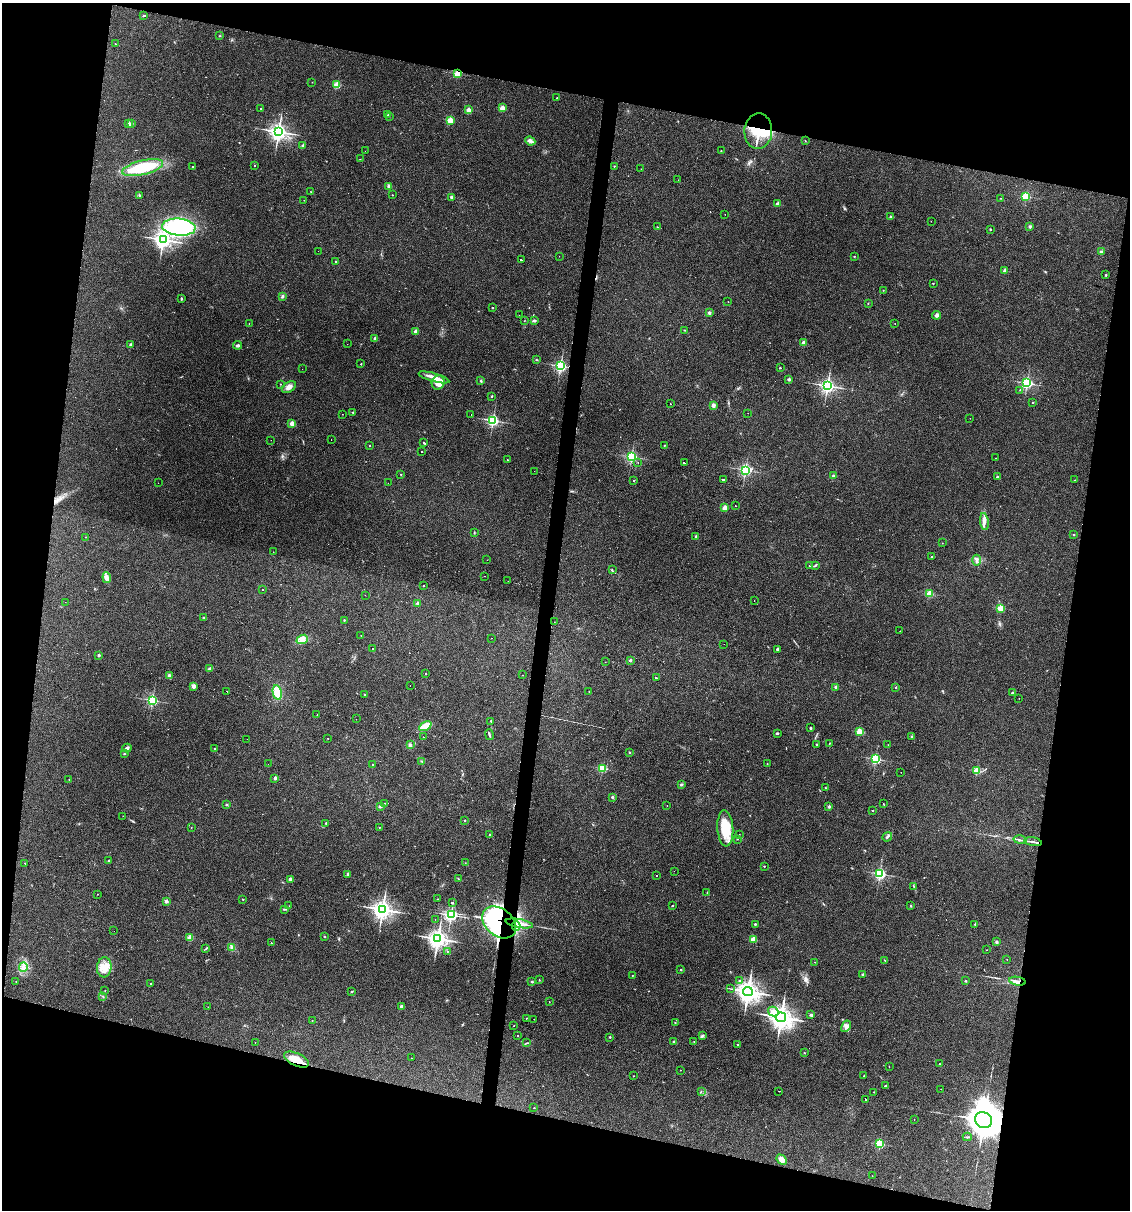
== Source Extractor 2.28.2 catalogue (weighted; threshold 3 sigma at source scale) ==
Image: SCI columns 231-4741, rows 1-4831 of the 4853 x 4831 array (HDU 1 of 3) = the unmasked area's bounding box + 8 px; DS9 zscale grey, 4 x 4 block average (1 PNG px = mean of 4 x 4 image px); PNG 1132 x 1212 px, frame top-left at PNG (2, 3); each listed source drawn as its Kron ellipse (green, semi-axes under 4 px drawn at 4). Shown black and unused: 26% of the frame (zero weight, under 3 of 4 exposures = <1% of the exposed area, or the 3 px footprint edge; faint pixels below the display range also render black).
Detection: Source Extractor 2.28.2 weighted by HDU 2 'WHT'. Background 0.149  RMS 0.0066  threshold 0.0296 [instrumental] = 3 sigma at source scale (4.5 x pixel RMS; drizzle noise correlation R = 1.50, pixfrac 1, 0.05/0.05 arcsec/px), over >= 5 px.
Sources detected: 371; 3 too faint to see at this stretch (4 x 4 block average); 6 inside a brighter object's white glare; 25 cosmic-ray / hot-pixel residue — neither listed nor drawn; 3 coinciding with a brighter row at this scale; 5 inside a brighter listed object's ellipse — not listed separately; the other 329 listed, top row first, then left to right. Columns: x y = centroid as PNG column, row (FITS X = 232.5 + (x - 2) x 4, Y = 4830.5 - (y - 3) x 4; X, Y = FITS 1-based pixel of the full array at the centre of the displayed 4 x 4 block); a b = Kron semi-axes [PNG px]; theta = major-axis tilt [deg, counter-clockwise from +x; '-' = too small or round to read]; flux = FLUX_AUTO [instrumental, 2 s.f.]
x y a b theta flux
144 15 2 2 - 5
219 36 2 2 - 2.2
115 44 2 2 - 1.6
457 74 2 2 - 200
312 82 2 2 - 1.7
337 85 2 2 - 210
557 98 2 2 - 2.3
261 108 2 2 - 5.2
502 108 2 2 - 100
468 110 2 2 - 71
388 115 2 2 - 6.5
390 116 2 2 - 0.72
450 120 2 2 - 180
128 124 2 2 - 46
131 124 2 2 - 30
758 131 18 14 88 140
278 132 3 3 - 1500
530 141 5 3 - 8.9
805 141 2 2 - 1.6
303 145 3 2 - 4.9
365 151 2 2 - 0.48
721 151 2 2 - 3.5
360 159 2 2 - 2.2
254 165 2 2 - 3.1
614 166 2 2 - 4.8
192 167 2 2 - 4.7
143 168 21 7 13 210
641 169 2 2 - 0.85
678 180 2 2 - 2.4
389 186 2 2 - 41
311 192 2 2 - 1.1
139 195 3 2 - 2.6
392 195 2 2 - 3.6
1026 196 2 2 - 300
452 197 2 2 - 35
1000 198 2 2 - 1.6
304 200 2 2 - 0.82
777 204 2 2 - 53
725 214 2 2 - 1.5
891 217 2 2 - 20
931 221 2 2 - 0.99
1030 226 2 2 - 2.1
179 227 17 8 -5 370
657 227 2 2 - 2.4
990 229 2 2 - 10
163 240 3 3 - 1300
318 251 2 2 - 0.74
1101 251 2 2 - 2.6
559 256 2 2 - 0.51
854 256 2 2 - 4.5
522 260 3 2 - 83
336 261 2 2 - 5.9
1005 271 2 2 - 73
1106 275 3 2 - 3
933 283 2 2 - 6
883 290 2 2 - 1.7
282 296 4 2 - 4.7
181 298 2 2 - 12
728 302 2 2 - 0.71
868 304 2 2 - 1.9
492 308 2 2 - 8.3
709 313 3 3 - 5.2
519 315 2 2 - 0.53
937 315 4 4 - 8.1
524 321 2 2 - 1.3
534 321 3 2 - 6.7
249 323 2 2 - 1.4
895 324 2 2 - 0.8
684 330 3 2 - 2
416 332 2 2 - 90
375 338 2 2 - 46
803 343 2 2 - 82
347 344 2 2 - 2.3
130 345 2 2 - 35
238 345 4 3 - 7
536 360 2 2 - 2.4
361 364 2 2 - 6.1
560 366 2 2 - 730
780 368 2 2 - 6.8
302 369 2 2 - 0.57
434 377 16 3 -15 30
789 379 2 2 - 28
481 381 3 2 - 3.2
438 383 7 6 - 58
1027 383 2 2 - 660
280 384 2 2 - 2.6
827 386 3 3 - 930
289 387 8 5 35 21
1020 390 2 2 - 1.1
492 396 2 2 - 2.4
1033 402 2 2 - 7.9
670 404 2 2 - 27
713 405 2 2 - 64
353 412 2 2 - 8.6
748 413 2 2 - 0.8
342 414 2 2 - 0.85
471 414 2 2 - 22
970 418 2 2 - 1
493 420 2 2 - 700
292 424 2 2 - 98
271 440 2 2 - 1.7
331 440 2 2 - 0.66
424 443 3 2 - 3.8
664 445 2 2 - 5.5
370 446 2 2 - 2.8
422 452 2 2 - 41
631 457 2 2 - 560
996 458 2 2 - 0.88
507 460 2 2 - 4.9
638 463 2 2 - 0.88
684 463 3 2 - 130
745 470 2 2 - 560
534 471 2 2 - 1.7
401 474 2 2 - 3.1
833 476 2 2 - 29
997 477 2 2 - 17
724 479 3 2 - 140
634 480 2 2 - 3.5
1075 480 2 2 - 1.5
158 483 2 2 - 0.45
388 483 2 2 - 0.89
735 506 2 2 - 1.3
725 508 2 2 - 100
984 522 8 3 -82 16
474 533 3 2 - 2.5
1074 535 2 2 - 9
85 537 2 2 - 2.4
696 537 2 2 - 2.8
942 543 2 2 - 0.91
273 552 2 2 - 0.71
932 556 2 2 - 10
487 560 2 2 - 9.5
976 560 5 3 - 10
815 565 3 2 - 4.2
810 566 2 2 - 9.3
612 570 2 2 - 1.3
484 576 2 2 - 2.7
107 578 5 3 - 11
508 581 2 2 - 0.72
424 585 2 2 - 3.9
262 590 2 2 - 3.4
929 593 2 2 - 180
365 595 2 2 - 0.6
754 601 2 2 - 3.2
65 602 2 2 - 0.39
417 603 2 2 - 36
1000 608 2 2 - 170
204 617 3 2 - 3
344 620 2 2 - 3.4
554 622 2 2 - 0.63
900 631 2 2 - 1.4
361 636 2 2 - 2.4
492 638 2 2 - 0.89
302 639 6 4 22 22
724 644 2 2 - 0.54
373 648 2 2 - 5.4
777 649 2 2 - 25
99 655 2 2 - 24
630 660 2 2 - 26
605 662 2 2 - 0.74
210 669 4 2 - 14
425 674 2 2 - 4.2
523 675 2 2 - 0.73
169 676 2 2 - 56
656 678 2 2 - 79
410 685 2 2 - 1.4
193 686 2 2 - 71
836 687 2 2 - 33
896 687 2 2 - 4.2
227 691 2 2 - 1
589 691 2 2 - 2.6
277 692 7 4 -78 60
1012 693 2 2 - 12
364 695 2 2 - 7.8
1019 698 2 2 - 1.2
152 700 2 2 - 480
317 714 2 2 - 1.7
356 719 2 2 - 1.1
491 721 2 2 - 5.8
425 726 7 4 27 61
810 728 2 2 - 15
859 732 2 2 - 200
777 733 3 2 - 4.8
489 735 5 2 - 5.1
423 737 2 2 - 0.8
911 737 2 2 - 8.9
328 738 2 2 - 1
247 739 2 2 - 0.8
829 743 2 2 - 1.4
410 745 3 3 - 6.4
817 745 2 2 - 3.3
888 745 2 2 - 1.1
127 748 4 3 - 12
214 748 2 2 - 2.3
629 752 2 2 - 2.5
124 754 2 2 - 8.2
875 759 2 2 - 530
422 761 3 2 - 1.8
268 764 2 2 - 0.53
767 764 2 2 - 1.3
373 765 2 2 - 3.3
602 768 2 2 - 300
977 770 2 2 - 160
901 772 2 2 - 0.78
275 778 2 2 - 34
69 779 2 2 - 1.9
681 784 3 2 - 3.9
826 788 3 2 - 2.6
612 797 2 2 - 21
384 803 2 2 - 2.9
883 803 2 2 - 1.3
227 804 2 2 - 2.5
667 805 2 2 - 1.8
380 806 2 2 - 29
829 806 2 2 - 30
873 810 2 2 - 3.2
123 816 2 2 - 0.72
465 820 2 2 - 8.7
326 823 2 2 - 2.6
191 827 2 2 - 1.8
379 827 2 2 - 3.3
725 828 18 8 -86 100
490 834 2 2 - 8.1
739 834 2 2 - 0.74
887 837 5 2 - 9.2
737 839 2 2 - 1.6
1020 840 7 2 -12 6.2
1033 842 9 2 -9 12
109 860 2 2 - 4
25 863 2 2 - 1
465 863 2 2 - 1.1
764 866 2 2 - 4.7
674 871 2 2 - 0.74
348 874 2 2 - 37
880 874 2 2 - 700
657 876 2 2 - 2.2
290 879 2 2 - 48
458 879 2 2 - 2.1
914 887 4 2 - 2.6
707 892 2 2 - 2.6
97 894 2 2 - 1.8
243 899 2 2 - 2.2
437 899 2 2 - 1.3
166 901 2 2 - 46
452 903 2 2 - 52
289 906 2 2 - 0.68
672 906 2 2 - 2
911 906 2 2 - 8.8
284 909 4 2 - 4.1
382 909 4 4 - 1900
451 915 2 2 - 830
435 920 2 2 - 0.45
499 922 19 13 -39 1200
519 923 14 3 -11 40
755 924 2 2 - 16
975 924 3 2 - 2.3
516 926 5 2 - 8.5
114 931 2 2 - 1.2
324 937 2 2 - 13
190 938 2 2 - 150
438 939 4 4 - 1800
753 939 2 2 - 130
996 942 3 3 - 4.8
271 943 2 2 - 3.9
232 947 3 2 - 5.6
206 949 4 2 - 3.6
987 950 2 2 - 2.3
447 951 2 2 - 1.5
1007 959 2 2 - 1.3
885 961 2 2 - 2
815 962 2 2 - 1.8
23 967 5 4 - 15
104 967 10 7 84 45
681 970 2 2 - 11
863 974 2 2 - 14
632 975 2 2 - 2.3
539 980 2 2 - 1.6
740 981 2 2 - 10
966 981 2 2 - 15
1017 981 8 2 -10 14
16 982 2 2 - 1.3
532 982 2 2 - 4.2
150 983 2 2 - 5.6
731 989 2 2 - 1.2
105 991 2 2 - 3.1
748 991 5 4 - 2800
352 992 2 2 - 3.5
102 996 3 2 - 3.1
549 1002 2 2 - 1.4
401 1006 2 2 - 9.2
208 1007 2 2 - 0.62
773 1011 5 4 - 15
811 1015 2 2 - 28
781 1017 5 4 - 2900
526 1018 2 2 - 1.8
534 1019 2 2 - 2.2
312 1020 2 2 - 1.3
675 1023 2 2 - 5.4
514 1026 2 2 - 1.3
846 1026 6 3 59 11
518 1036 2 2 - 4.4
702 1036 2 2 - 2.4
610 1037 2 2 - 9.5
674 1041 2 2 - 22
694 1041 2 2 - 1.8
255 1043 2 2 - 0.84
526 1043 2 2 - 1.8
738 1045 2 2 - 6.5
804 1053 2 2 - 1.5
411 1058 2 2 - 1.1
296 1059 13 6 -24 50
939 1064 2 2 - 1.4
889 1066 2 2 - 2.1
680 1070 2 2 - 1.1
633 1076 2 2 - 1.1
864 1076 2 2 - 5.8
886 1086 3 2 - 7.3
941 1089 2 2 - 0.6
701 1091 2 2 - 1.2
779 1091 2 2 - 63
874 1092 2 2 - 3.2
865 1099 2 2 - 150
534 1108 2 2 - 4.9
914 1120 2 2 - 1.7
984 1120 9 7 -31 7300
967 1137 4 2 - 4
880 1144 2 2 - 350
782 1160 6 4 -47 25
872 1176 2 2 - 1
Overlapping masked pixels (flux is a lower limit): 8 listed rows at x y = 457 74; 758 131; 499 922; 519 923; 516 926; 1017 981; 296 1059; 984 1120
Diffuse or blended objects may show on this block-average render without a row.